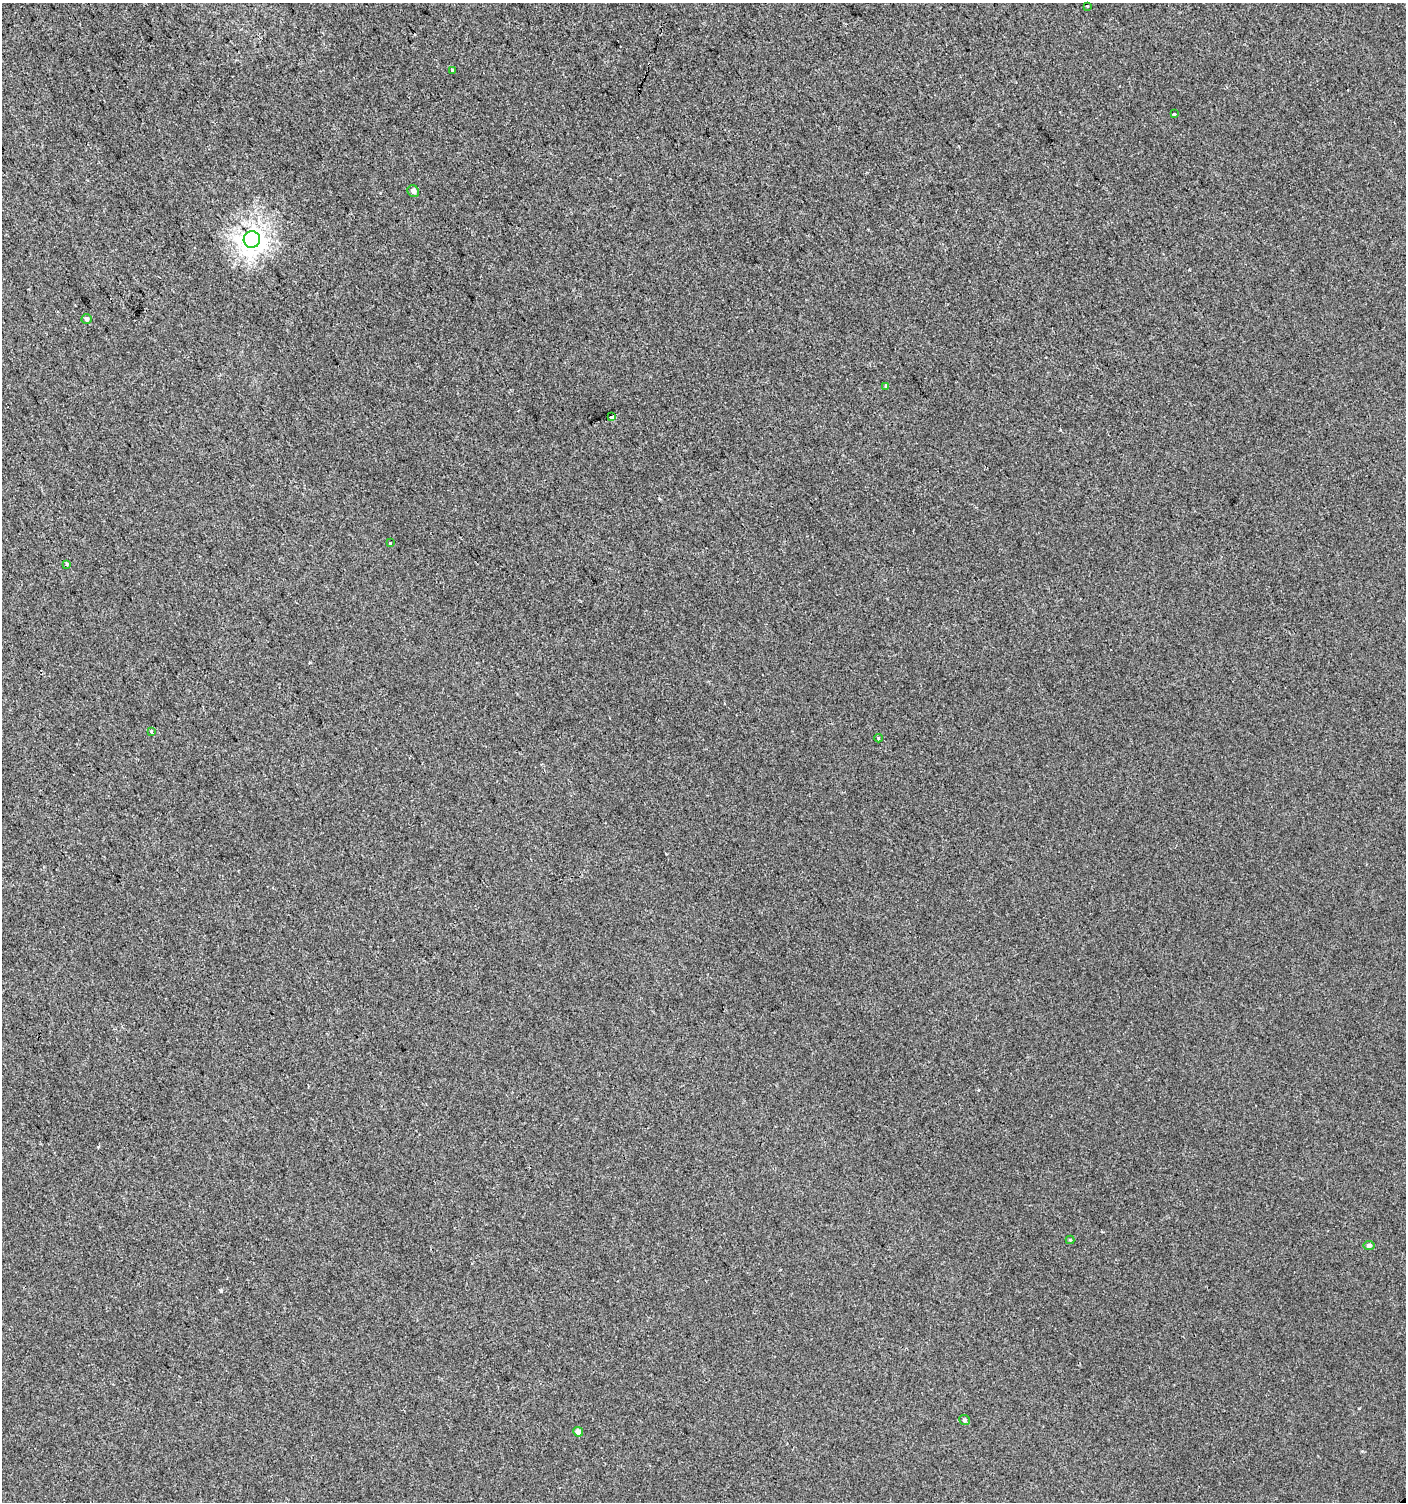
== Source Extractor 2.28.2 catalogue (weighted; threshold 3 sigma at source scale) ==
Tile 11 of 4 x 4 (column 3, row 3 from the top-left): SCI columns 3014-4417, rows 1501-3000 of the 5962 x 6005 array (HDU 1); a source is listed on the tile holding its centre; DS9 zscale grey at full resolution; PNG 1408 x 1504 px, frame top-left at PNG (2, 3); each listed source drawn as its Kron ellipse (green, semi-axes under 4 px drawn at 4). Shown black and unused: <1% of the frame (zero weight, under 2 of 3 exposures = <1% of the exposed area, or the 3 px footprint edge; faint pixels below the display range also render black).
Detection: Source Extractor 2.28.2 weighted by HDU 2 'WHT'; one run over the whole footprint, this tile lists its part. Background 0.00128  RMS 0.0057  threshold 0.0255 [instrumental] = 3 sigma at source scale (4.5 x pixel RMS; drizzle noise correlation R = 1.50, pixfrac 1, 0.0396/0.0396 arcsec/px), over >= 5 px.
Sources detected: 19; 3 cosmic-ray / hot-pixel residue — neither listed nor drawn; the other 16 listed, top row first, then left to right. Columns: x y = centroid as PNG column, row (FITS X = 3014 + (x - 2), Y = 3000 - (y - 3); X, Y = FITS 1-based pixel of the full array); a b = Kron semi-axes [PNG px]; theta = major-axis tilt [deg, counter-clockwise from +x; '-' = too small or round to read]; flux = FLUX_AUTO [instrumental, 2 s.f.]
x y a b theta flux
1087 6 3 3 - 1.7
452 70 3 3 - 2.6
1174 114 3 3 - 2.5
413 191 6 5 - 2
252 239 8 8 - 400
87 319 5 5 - 1.1
886 386 3 3 - 1.1
612 417 4 3 - 5.7
390 543 3 3 - 0.82
67 564 3 3 - 1.6
152 732 3 3 - 2.8
878 738 4 3 - 0.59
1070 1240 4 4 - 0.5
1369 1246 5 4 - 1.6
964 1420 5 4 - 1
578 1432 5 5 - 3.1
Unlisted compact peaks at least as high as the median listed source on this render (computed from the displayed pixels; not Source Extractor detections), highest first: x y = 221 1291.